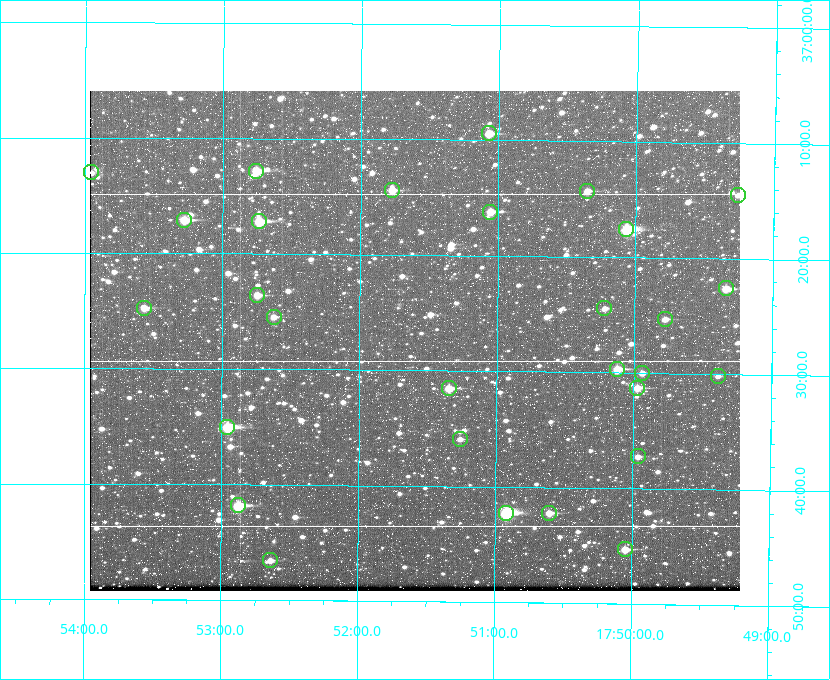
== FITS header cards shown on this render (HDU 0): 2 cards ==
NAXIS1  =                  650
NAXIS2  =                  500

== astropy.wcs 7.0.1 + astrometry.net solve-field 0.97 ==
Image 650 x 500 px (HDU 0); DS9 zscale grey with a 90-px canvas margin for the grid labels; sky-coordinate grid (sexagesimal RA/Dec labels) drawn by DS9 from the SOLVED WCS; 29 Tycho-2 reference stars matched to detected sources circled (green)
Header WCS: none
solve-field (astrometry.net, Tycho-2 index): SOLVED blind (the file carries no WCS)
Solved WCS: RA---TAN-SIP/DEC--TAN-SIP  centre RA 17:51:36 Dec +37:27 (267.90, +37.46 deg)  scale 5.2 arcsec/px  FOV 56.3' x 43.3'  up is +179 deg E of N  parity flipped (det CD > 0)
(file carries no celestial WCS; the grid is the blind solution)
Tycho-2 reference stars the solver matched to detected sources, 29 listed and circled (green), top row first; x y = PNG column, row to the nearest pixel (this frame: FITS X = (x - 90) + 1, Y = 500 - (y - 91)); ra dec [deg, ICRS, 3 dp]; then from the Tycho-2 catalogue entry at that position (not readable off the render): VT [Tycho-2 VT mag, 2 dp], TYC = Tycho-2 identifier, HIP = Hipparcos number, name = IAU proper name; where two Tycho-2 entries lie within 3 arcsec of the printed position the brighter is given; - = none
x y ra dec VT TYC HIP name
489 133 267.768 +37.157 9.98 2620-745-1 - -
256 171 268.189 +37.213 9.71 2620-542-1 - -
91 172 268.489 +37.217 11.29 2620-732-1 - -
392 190 267.943 +37.240 10.39 2620-505-1 - -
587 191 267.589 +37.238 11.09 2619-212-1 - -
738 195 267.316 +37.242 12.03 2619-611-1 - -
490 212 267.764 +37.270 10.17 2620-784-1 - -
184 220 268.319 +37.285 9.88 2620-536-1 - -
259 221 268.183 +37.286 8.98 2620-786-1 87506 -
626 229 267.517 +37.293 8.96 2619-379-1 - -
726 288 267.335 +37.377 10.60 2619-634-1 - -
257 295 268.186 +37.393 10.44 2620-175-1 - -
144 308 268.392 +37.412 10.60 2620-800-1 - -
604 308 267.555 +37.408 11.50 2619-358-1 - -
274 317 268.156 +37.424 11.25 2620-712-1 - -
665 319 267.445 +37.422 11.17 2619-451-1 - -
617 369 267.531 +37.495 10.07 2619-274-1 - -
642 373 267.485 +37.500 11.33 2619-40-1 - -
718 376 267.347 +37.503 12.15 3088-638-1 - -
449 388 267.836 +37.525 9.96 3089-889-1 - -
637 388 267.494 +37.522 10.35 3088-270-1 - -
227 427 268.239 +37.584 8.64 3089-755-1 - -
460 439 267.815 +37.598 11.54 3089-1081-1 - -
638 456 267.491 +37.621 11.40 3088-1284-1 - -
238 505 268.219 +37.697 8.93 3089-671-1 - -
506 513 267.730 +37.705 8.13 3089-1203-1 87349 -
549 513 267.652 +37.703 11.04 3089-693-1 - -
625 549 267.512 +37.755 10.10 3089-2332-1 - -
270 560 268.159 +37.775 11.22 3089-2245-1 - -